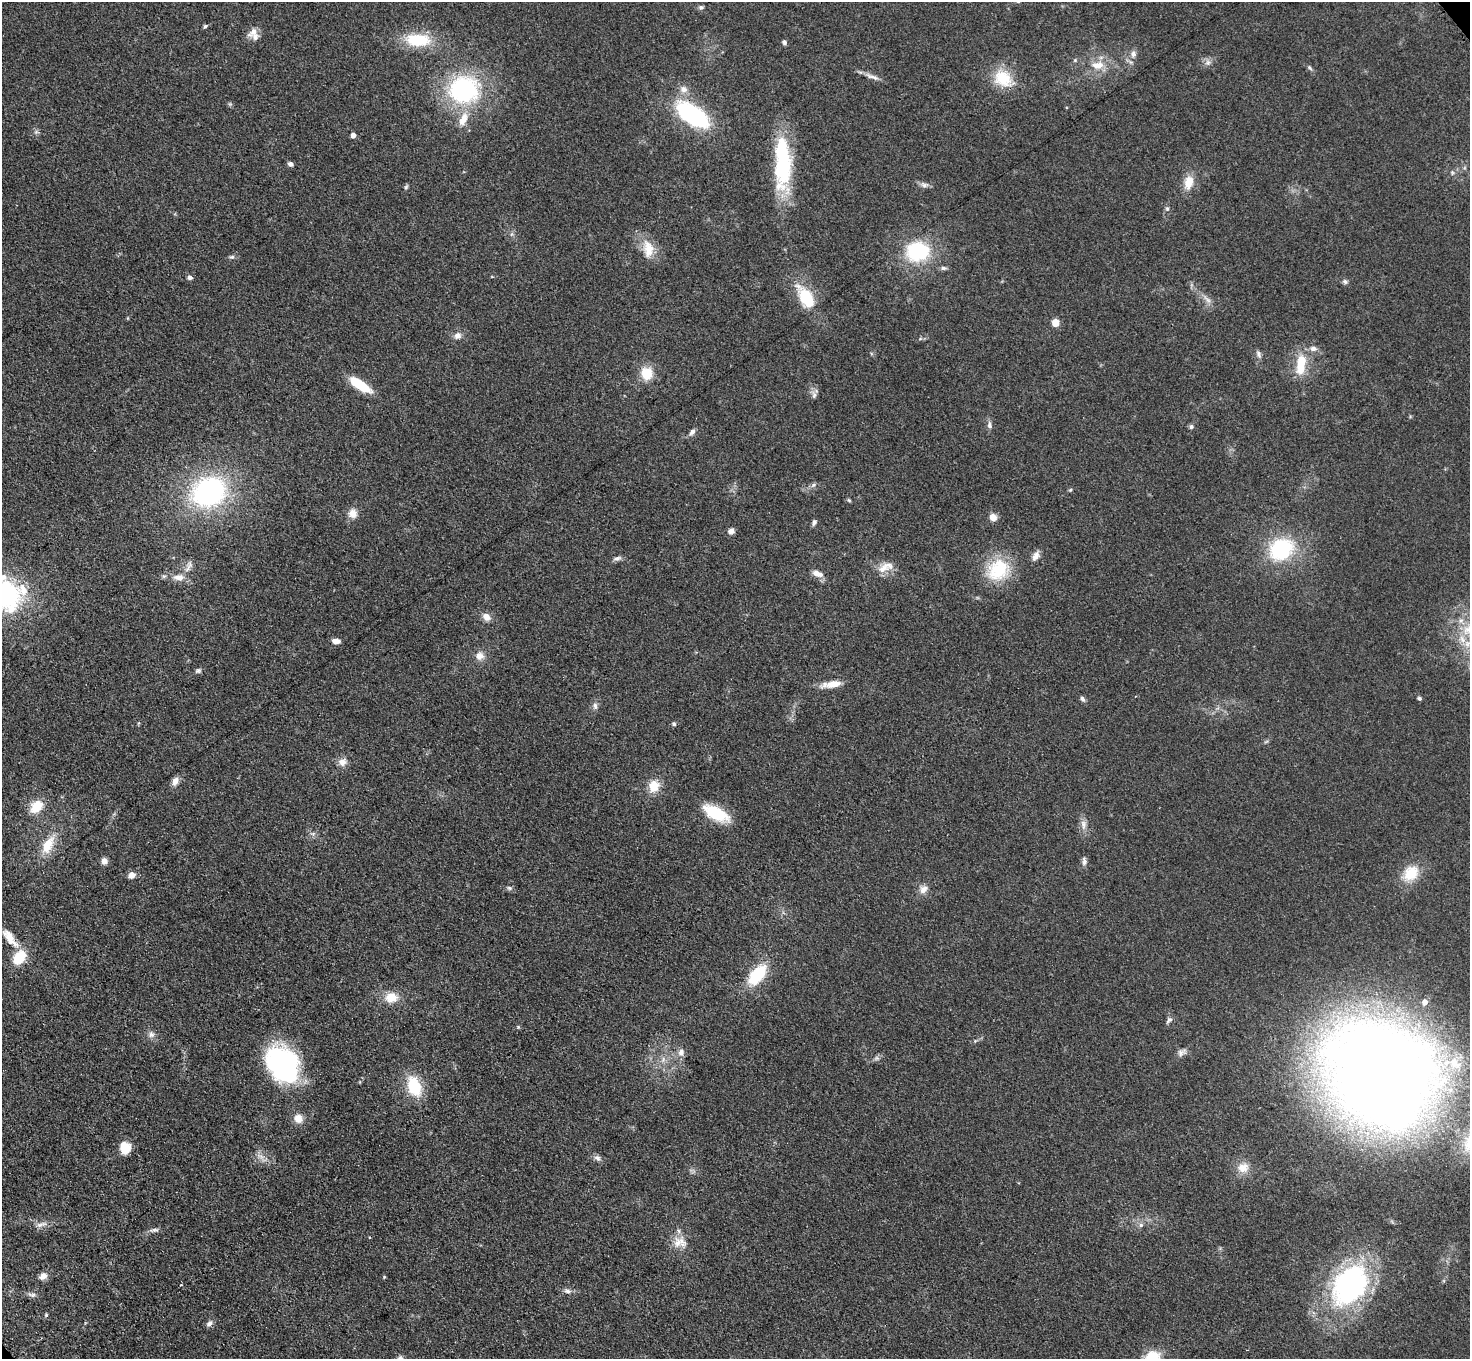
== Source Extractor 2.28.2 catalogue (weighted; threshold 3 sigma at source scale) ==
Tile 7 of 4 x 4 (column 3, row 2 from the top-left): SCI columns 3015-4482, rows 3074-4430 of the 6030 x 6006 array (HDU 1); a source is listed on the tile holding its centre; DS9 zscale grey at full resolution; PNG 1472 x 1361 px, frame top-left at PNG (2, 2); no overlay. Shown black and unused: <1% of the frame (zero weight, under 3 of 4 exposures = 7% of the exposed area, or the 3 px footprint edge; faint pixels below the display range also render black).
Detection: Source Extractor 2.28.2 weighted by HDU 2 'WHT'; one run over the whole footprint, this tile lists its part. Background 0.102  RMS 0.0072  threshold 0.0324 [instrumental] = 3 sigma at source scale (4.5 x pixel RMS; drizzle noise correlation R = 1.50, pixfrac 1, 0.05/0.05 arcsec/px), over >= 5 px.
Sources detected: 127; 5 inside a brighter object's white glare — not listed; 5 inside a brighter listed object's ellipse — not listed separately; the other 117 listed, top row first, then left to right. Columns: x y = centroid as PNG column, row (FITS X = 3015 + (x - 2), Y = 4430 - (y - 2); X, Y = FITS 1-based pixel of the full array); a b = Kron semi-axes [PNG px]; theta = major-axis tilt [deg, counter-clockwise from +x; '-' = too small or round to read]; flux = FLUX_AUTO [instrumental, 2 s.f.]
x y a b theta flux
701 7 7 5 -41 1.6
205 26 5 5 - 1
253 32 19 8 44 5.6
418 40 30 15 -3 31
784 42 6 5 - 1.7
1133 54 10 7 -88 3.4
1208 63 9 7 72 2.9
1098 65 19 11 -2 12
1309 68 8 4 -46 1.4
872 77 23 5 -19 4.4
1003 79 27 20 -34 24
683 89 11 9 -32 4.7
464 90 33 29 10 93
230 104 5 5 - 1.1
692 115 36 17 -34 88
463 119 20 10 66 11
353 135 4 4 - 4.8
290 164 6 5 - 2.5
783 165 57 22 83 63
1189 182 17 11 74 11
924 185 12 7 -8 3
406 187 7 4 46 1.1
1167 208 5 5 - 1.2
648 249 25 14 -81 14
917 251 21 17 8 58
232 257 7 5 3 1.5
943 268 8 5 -10 1.8
190 278 6 5 - 1.9
1345 282 8 6 -39 1.8
806 296 21 14 -66 29
1207 299 16 4 -41 3.6
1055 323 5 5 - 22
457 336 10 9 - 4
1313 349 10 7 -4 3.4
1259 354 10 6 -67 2.3
1301 364 26 11 82 20
647 373 12 11 - 18
360 385 24 8 -34 25
814 395 12 6 -78 2.9
989 425 10 6 -82 2.6
1191 427 7 5 63 1.4
692 432 8 6 50 2.7
813 485 8 5 45 1.7
1070 490 5 4 - 0.84
209 492 35 29 25 120
849 500 6 4 -44 0.95
353 513 12 11 - 6.2
993 517 8 7 - 5.6
814 522 8 5 69 1.9
731 531 7 7 - 3.2
1281 549 21 16 32 65
1036 556 13 7 63 4.4
617 558 12 5 15 2.4
188 569 14 6 57 4.1
883 569 26 10 11 9.2
998 570 31 26 36 36
817 573 15 7 -23 5.4
164 576 6 4 41 1.3
179 577 14 9 1 6.5
6 594 32 24 -56 120
486 617 11 8 -42 5
336 641 8 5 -7 4.5
480 656 11 10 - 5.8
198 671 8 6 16 1.8
832 684 25 8 9 9.8
1419 698 5 4 - 1.4
1082 699 8 5 -58 1.8
595 706 10 6 -83 2.5
674 724 6 5 - 1.3
342 762 11 10 - 4.9
175 781 11 8 67 4.3
654 786 13 11 70 12
37 807 13 10 42 17
716 813 30 13 -28 28
1083 825 16 7 -82 4.6
48 845 27 14 62 17
104 861 6 6 - 4.6
1084 861 11 6 -88 2.5
1411 873 21 16 46 19
132 875 7 6 - 6.4
509 888 8 6 13 1.7
923 889 12 10 38 4.9
10 938 30 10 -52 12
19 957 16 12 53 19
757 975 18 10 50 44
391 997 15 12 0 12
1425 1002 5 5 - 5
1169 1020 11 5 47 2.1
518 1027 4 4 - 0.8
151 1034 9 7 -81 3
681 1052 11 9 87 4.1
1181 1052 13 8 23 3.5
877 1058 8 6 35 1.9
663 1060 8 5 80 2.6
281 1063 39 28 -60 100
1378 1072 85 68 -20 1500
414 1086 21 13 -71 29
298 1118 11 10 - 6.9
125 1148 12 11 - 12
260 1156 10 4 -31 2.5
597 1158 10 7 -39 2.7
1243 1168 16 13 19 8.9
41 1224 18 6 15 4
1141 1225 6 6 - 1.9
154 1230 13 5 9 2.6
370 1237 3 2 - 1.1
680 1242 20 15 -1 10
43 1276 9 7 35 4.6
384 1277 5 3 - 0.66
181 1285 3 3 - 1.2
1349 1285 51 35 54 140
567 1291 9 7 -28 2.6
33 1295 8 5 25 1.9
46 1315 5 4 - 0.87
209 1323 10 6 43 2.6
1152 1357 16 13 26 20
400 1358 8 5 -2 1.7
Overlapping masked pixels (flux is a lower limit): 1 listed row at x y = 692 115
Isophote crosses this tile's border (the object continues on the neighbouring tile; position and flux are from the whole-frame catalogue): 3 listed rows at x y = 6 594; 1152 1357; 400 1358